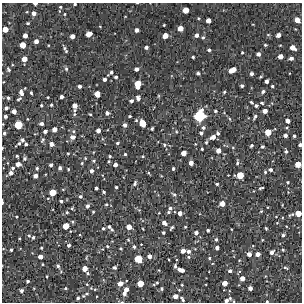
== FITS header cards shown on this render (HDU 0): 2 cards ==
NAXIS1  =                  300 / Width of image
NAXIS2  =                  300 / Height of image

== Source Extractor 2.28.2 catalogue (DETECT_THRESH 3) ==
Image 300 x 300 px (HDU 0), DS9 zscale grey, 1 PNG px = 1 image px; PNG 304 x 304 px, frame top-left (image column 1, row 300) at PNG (2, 3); no overlay
Background 2260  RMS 210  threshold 627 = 3 sigma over >= 5 px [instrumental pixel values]
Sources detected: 243; all 243 listed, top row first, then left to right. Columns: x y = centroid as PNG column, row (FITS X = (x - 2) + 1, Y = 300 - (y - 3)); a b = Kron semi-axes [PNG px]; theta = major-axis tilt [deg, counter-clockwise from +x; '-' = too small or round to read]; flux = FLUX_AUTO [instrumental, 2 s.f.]
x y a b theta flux
35 4 4 2 - 31000
75 4 3 3 - 21000
60 7 3 3 - 14000
186 10 5 5 - 150000
34 13 4 4 - 53000
65 14 3 2 - 11000
208 20 4 4 - 82000
297 20 5 4 - 120000
28 23 3 3 - 16000
164 25 3 2 - 10000
180 28 4 4 - 120000
5 29 5 4 - 120000
137 30 4 4 - 52000
89 34 5 4 - 110000
25 35 4 4 - 69000
196 35 4 4 - 46000
278 35 4 4 - 63000
72 36 4 4 - 66000
165 36 5 4 - 100000
203 37 5 4 - 21000
36 41 4 4 - 57000
23 45 5 5 - 130000
265 45 3 2 - 15000
146 47 4 3 - 31000
293 47 5 4 - 97000
64 48 7 5 -74 25000
209 50 4 3 - 25000
242 52 3 2 - 13000
258 54 4 4 - 48000
280 56 4 4 - 79000
193 57 3 3 - 16000
291 58 4 3 - 44000
24 59 4 4 - 100000
66 69 6 4 -63 21000
136 69 4 4 - 50000
8 70 5 4 - 20000
232 70 7 4 27 150000
111 72 4 4 - 23000
198 73 4 3 - 29000
251 74 3 3 - 37000
116 77 4 4 - 26000
104 79 4 3 - 40000
267 81 4 3 - 41000
138 84 7 5 84 230000
79 86 3 3 - 42000
242 86 4 3 - 29000
272 86 3 3 - 18000
263 91 5 4 - 33000
224 92 4 4 - 17000
21 93 7 4 -70 61000
31 93 3 3 - 17000
97 94 5 4 - 130000
48 97 2 2 - 11000
61 97 4 3 - 41000
8 98 3 3 - 23000
138 98 4 4 - 53000
19 99 5 3 - 19000
131 101 4 4 - 37000
251 102 4 3 - 20000
262 103 4 3 - 23000
41 105 3 3 - 17000
51 105 4 3 - 19000
75 105 4 4 - 78000
256 106 4 3 - 29000
6 108 3 3 - 33000
74 110 4 4 - 16000
14 111 4 4 - 72000
215 111 4 4 - 20000
265 111 4 4 - 76000
107 113 4 4 - 44000
74 114 5 4 - 17000
90 114 3 3 - 16000
5 116 3 3 - 37000
130 116 3 3 - 20000
200 116 8 8 - 670000
255 116 7 4 55 30000
230 119 5 3 - 12000
287 121 4 4 - 68000
142 123 6 5 - 210000
41 124 4 3 - 37000
18 125 6 6 - 290000
124 125 4 4 - 47000
287 127 4 3 - 13000
152 128 3 3 - 24000
203 128 5 4 - 32000
54 129 4 4 - 80000
98 130 4 4 - 55000
45 131 4 3 - 38000
73 131 5 4 - 20000
268 132 5 5 - 170000
4 133 3 3 - 23000
201 133 4 3 - 32000
218 133 4 4 - 30000
285 135 4 4 - 47000
294 136 3 3 - 23000
72 137 6 5 - 58000
213 137 6 4 24 75000
22 140 5 4 - 32000
43 140 7 5 68 24000
206 142 5 4 - 16000
19 143 4 4 - 20000
117 143 3 3 - 22000
26 144 3 3 - 23000
51 144 5 4 - 59000
164 145 6 5 - 25000
251 145 4 3 - 26000
300 145 4 3 - 32000
262 146 3 3 - 24000
233 147 5 3 - 12000
2 148 3 2 - 10000
202 149 3 3 - 15000
218 151 5 5 - 68000
286 151 4 4 - 27000
68 153 3 3 - 13000
183 153 4 4 - 96000
125 154 3 3 - 17000
17 156 3 3 - 17000
110 156 3 3 - 17000
143 156 4 3 - 12000
24 158 4 4 - 28000
85 158 4 3 - 11000
94 161 5 4 - 20000
109 161 4 4 - 14000
82 163 4 4 - 14000
191 163 4 4 - 71000
237 163 7 4 80 22000
18 164 4 4 - 79000
298 164 5 4 - 140000
51 165 3 3 - 34000
115 165 4 4 - 52000
13 168 5 5 - 28000
37 168 4 3 - 20000
60 168 4 3 - 33000
68 169 4 3 - 13000
173 169 3 3 - 19000
271 170 4 4 - 35000
91 171 4 4 - 44000
265 172 4 4 - 18000
11 173 5 4 - 51000
149 173 5 3 - 13000
240 175 5 5 - 200000
35 176 4 4 - 58000
288 182 4 3 - 15000
135 183 6 4 62 28000
217 184 4 3 - 19000
116 187 3 3 - 19000
96 188 3 3 - 30000
261 188 5 2 - 18000
52 192 5 5 - 180000
104 192 3 3 - 21000
174 194 6 4 -29 23000
80 196 4 4 - 26000
61 201 3 3 - 23000
2 202 5 2 - 24000
222 203 5 4 - 100000
106 204 4 3 - 16000
87 206 5 4 - 42000
170 208 4 4 - 29000
139 210 4 4 - 12000
261 211 3 3 - 13000
67 212 4 3 - 17000
93 212 3 2 - 14000
168 212 4 3 - 19000
180 213 4 4 - 56000
298 213 5 4 - 140000
291 215 8 3 27 22000
16 217 3 2 - 15000
164 223 6 4 -37 50000
277 223 4 2 - 9600
66 226 5 5 - 150000
109 226 5 4 - 28000
129 227 5 5 - 110000
185 227 3 2 - 12000
103 228 3 3 - 22000
172 228 5 2 - 20000
266 228 3 2 - 14000
112 229 4 3 - 18000
143 229 3 2 - 8600
231 229 2 2 - 8600
208 230 3 3 - 22000
163 233 3 3 - 20000
196 233 4 3 - 46000
283 235 4 3 - 25000
29 236 4 4 - 16000
33 237 4 3 - 21000
19 238 3 2 - 13000
216 239 5 4 - 23000
128 240 4 4 - 14000
262 240 4 2 - 8600
141 244 2 2 - 8000
69 245 4 4 - 31000
107 246 4 3 - 15000
134 247 4 4 - 23000
41 248 3 2 - 13000
217 248 4 3 - 47000
121 249 3 2 - 14000
11 250 3 3 - 22000
283 250 3 2 - 16000
183 251 4 4 - 82000
189 251 4 4 - 37000
272 252 5 4 - 50000
249 254 4 4 - 62000
258 254 4 4 - 71000
149 256 4 4 - 58000
40 257 4 4 - 78000
189 257 5 4 - 18000
209 258 4 3 - 14000
138 259 6 5 - 250000
42 264 3 2 - 13000
58 266 5 4 - 29000
175 266 4 3 - 23000
114 267 4 4 - 27000
285 267 6 3 -33 18000
85 268 4 4 - 99000
181 270 7 4 -16 81000
230 271 5 4 - 29000
87 273 4 3 - 17000
47 276 3 2 - 14000
242 278 5 4 - 83000
28 281 3 3 - 23000
157 282 3 2 - 12000
140 283 5 5 - 160000
224 283 4 4 - 100000
87 284 4 3 - 11000
120 284 5 5 - 94000
154 285 5 3 - 13000
182 285 3 3 - 12000
66 288 3 3 - 17000
250 288 4 4 - 57000
95 289 5 3 - 12000
126 289 4 4 - 67000
162 289 3 3 - 18000
179 290 4 4 - 14000
21 291 4 4 - 36000
124 293 5 4 - 53000
87 294 6 3 8 16000
83 296 4 3 - 14000
175 296 4 4 - 76000
78 298 3 3 - 23000
230 298 5 4 - 19000
182 299 6 3 -55 25000
226 300 4 3 - 40000
267 301 3 3 - 13000
At the frame edge (FLAGS 8, measured only in part): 10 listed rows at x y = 35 4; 75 4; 5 29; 300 145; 2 148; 298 164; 2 202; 298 213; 226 300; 267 301